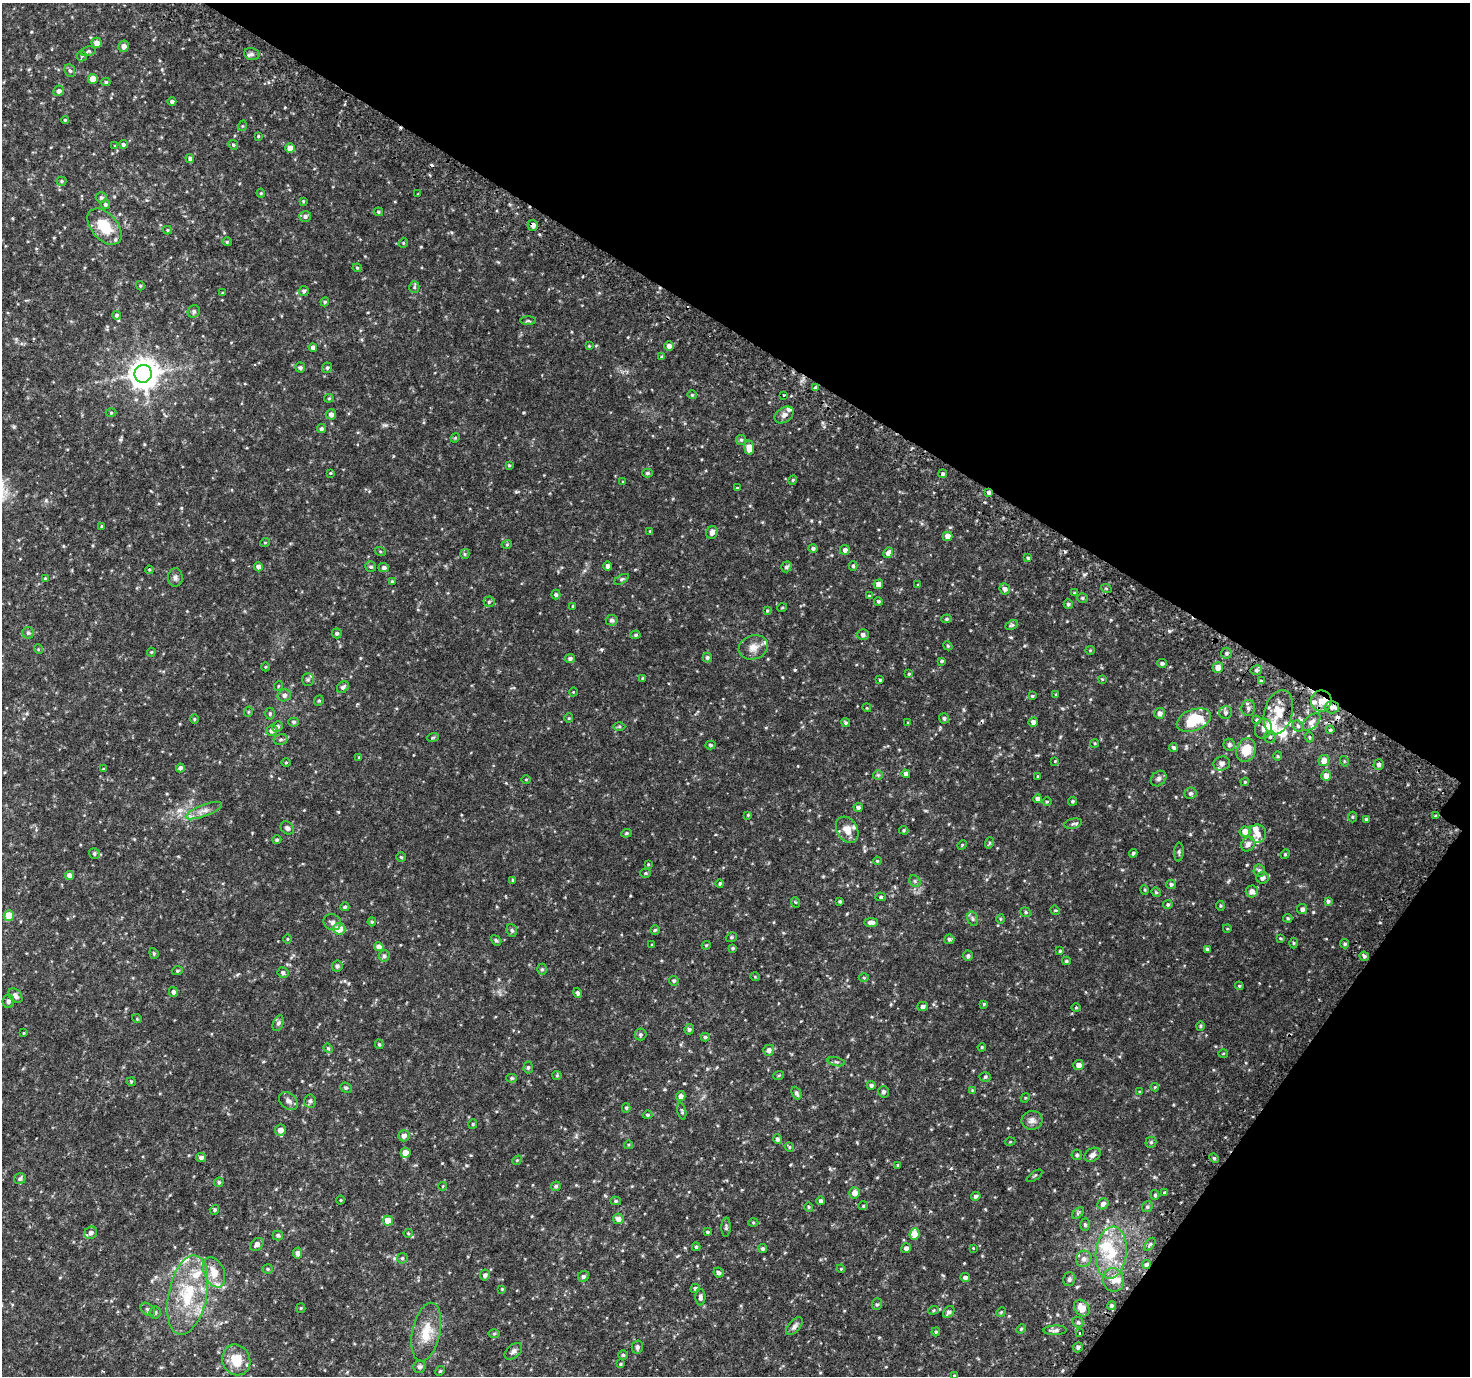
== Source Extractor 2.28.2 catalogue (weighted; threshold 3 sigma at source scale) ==
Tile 8 of 4 x 4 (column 4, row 2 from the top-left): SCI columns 4457-5924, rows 3064-4437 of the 5987 x 6056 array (HDU 1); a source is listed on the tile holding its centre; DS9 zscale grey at full resolution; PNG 1472 x 1378 px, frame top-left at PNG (2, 3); each listed source drawn as its Kron ellipse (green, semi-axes under 4 px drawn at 4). Shown black and unused: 30% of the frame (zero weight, under 2 of 3 exposures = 3% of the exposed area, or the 3 px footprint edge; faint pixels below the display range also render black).
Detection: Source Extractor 2.28.2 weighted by HDU 2 'WHT'; one run over the whole footprint, this tile lists its part. Background 0.0386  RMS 0.0071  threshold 0.0318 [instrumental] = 3 sigma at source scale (4.5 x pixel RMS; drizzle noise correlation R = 1.50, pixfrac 1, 0.0396/0.0396 arcsec/px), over >= 5 px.
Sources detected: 434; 4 cosmic-ray / hot-pixel residue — neither listed nor drawn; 22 inside a brighter listed object's ellipse — not listed separately; the other 408 listed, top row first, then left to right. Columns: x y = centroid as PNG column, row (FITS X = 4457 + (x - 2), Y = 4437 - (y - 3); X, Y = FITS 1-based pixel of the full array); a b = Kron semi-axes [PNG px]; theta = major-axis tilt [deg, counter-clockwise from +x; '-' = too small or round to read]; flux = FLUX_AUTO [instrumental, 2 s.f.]
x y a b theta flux
97 43 5 5 - 2.7
124 46 5 5 - 2.9
88 51 7 4 12 1.1
252 54 8 6 -15 2.1
82 56 5 5 - 0.84
70 70 6 5 - 1.2
93 79 5 5 - 5.7
106 82 4 4 - 1.1
59 91 5 5 - 2
172 101 4 4 - 1.8
65 120 4 4 - 0.74
242 126 5 3 - 0.64
258 136 3 3 - 0.56
123 145 4 4 - 1.4
233 145 5 4 - 0.88
115 146 4 4 - 0.57
290 148 5 4 - 5.4
190 158 4 4 - 1.6
62 181 5 4 - 0.87
261 193 4 4 - 0.67
418 194 2 2 - 0.41
101 197 5 5 - 1.3
303 201 4 4 - 0.62
105 204 5 4 - 1.2
378 212 5 4 - 0.91
305 216 6 5 - 1.6
533 225 5 5 - 2.6
105 227 21 13 -49 18
168 230 4 4 - 0.72
227 242 4 4 - 0.7
403 243 5 3 - 0.58
357 268 4 4 - 0.72
140 286 4 3 - 0.72
414 287 5 5 - 1
304 291 5 5 - 1.4
222 293 4 2 - 0.5
325 302 4 4 - 0.77
194 311 6 6 - 1.4
117 315 4 4 - 1.2
528 321 8 3 0 0.87
589 346 4 4 - 0.57
669 346 5 5 - 2.6
313 348 4 4 - 2.1
662 357 4 4 - 1
300 368 5 5 - 1.4
327 368 5 5 - 1
143 374 9 8 - 860
815 387 3 3 - 1.6
692 395 4 4 - 0.74
784 395 3 3 - 0.68
329 398 5 4 - 0.68
111 412 5 3 - 0.58
331 414 5 5 - 2.5
784 415 10 7 35 2.8
321 429 4 4 - 1.4
455 438 5 4 - 0.62
741 440 5 5 - 1
749 448 7 5 -85 7.7
509 465 4 4 - 0.67
331 473 4 3 - 0.57
647 473 5 4 - 1
943 474 4 4 - 1.1
793 480 4 4 - 0.67
623 482 3 3 - 0.76
737 488 3 3 - 0.66
989 493 4 4 - 1.6
101 526 4 3 - 0.46
650 531 3 3 - 0.51
712 532 6 5 - 2.9
948 536 5 4 - 4.5
265 542 5 3 - 0.54
507 544 5 3 - 0.57
813 548 5 4 - 1.3
845 550 5 4 - 2.3
380 551 5 3 - 0.7
888 553 5 4 - 2.8
465 554 5 4 - 0.85
1028 558 4 4 - 1
608 566 4 4 - 1.9
853 566 5 4 - 1.1
258 567 4 4 - 2.6
371 567 5 5 - 1.2
786 567 5 5 - 1.5
384 568 5 4 - 1.8
149 570 4 4 - 0.71
175 577 9 7 -87 2.4
45 578 3 3 - 0.58
622 579 8 3 30 0.85
392 581 4 3 - 0.63
878 584 5 4 - 3.3
918 585 4 4 - 0.55
1106 588 5 3 - 0.75
1005 589 6 5 - 2.1
1075 593 4 3 - 0.71
556 595 5 4 - 1.3
869 596 4 4 - 0.78
1082 598 5 4 - 1.1
878 601 4 4 - 1
489 602 5 5 - 1.1
1068 604 5 4 - 1.2
573 606 4 3 - 0.88
782 608 5 3 - 0.6
767 611 4 3 - 0.64
947 619 5 4 - 0.91
612 620 6 5 - 1.1
1012 625 7 4 26 1
28 633 6 6 - 1.3
337 633 5 5 - 1.2
636 635 5 4 - 0.94
863 635 6 5 - 2.3
948 646 4 3 - 0.58
753 647 15 12 20 5.9
38 649 5 3 - 0.51
1090 650 4 4 - 0.64
151 652 4 4 - 0.62
1226 653 5 5 - 1.2
570 658 5 4 - 1.6
707 658 5 4 - 1.3
942 661 4 3 - 1
1162 663 5 4 - 1.5
266 667 4 3 - 0.56
1218 667 5 5 - 5
1256 670 6 4 15 1.4
909 674 4 3 - 0.71
643 678 4 3 - 0.63
1102 679 4 4 - 0.53
308 680 6 5 - 1.3
880 680 3 3 - 0.74
1261 681 4 4 - 0.97
278 686 5 3 - 0.52
343 687 6 5 - 1.6
573 692 4 3 - 0.48
1056 694 4 3 - 0.53
284 695 7 6 - 2.1
1032 696 4 4 - 0.72
319 701 5 4 - 0.88
1321 701 10 10 - 16
1332 707 7 6 - 3.1
867 708 4 3 - 0.55
1248 708 8 7 - 1.9
248 712 5 3 - 0.53
1225 712 6 6 - 1.7
1278 712 23 14 75 13
1159 713 5 5 - 2.7
270 714 6 5 - 0.86
569 718 5 3 - 0.52
944 718 5 5 - 1.3
194 719 5 3 - 0.62
1194 720 18 10 21 28
1256 720 4 3 - 0.73
294 722 5 4 - 1.1
1033 722 4 4 - 2.5
1311 722 11 6 43 3.3
845 723 5 4 - 1.1
908 723 4 3 - 0.57
277 726 5 5 - 1.4
619 726 6 4 1 0.83
1298 726 6 5 - 1.1
1263 729 10 8 68 2.8
1330 730 4 3 - 0.85
272 731 5 5 - 2.6
433 737 6 3 20 0.76
1270 737 6 5 - 1.4
1309 737 5 3 - 0.64
281 739 7 5 17 1.2
1095 743 4 3 - 0.6
710 745 5 4 - 1
1229 745 6 6 - 1.6
1174 747 4 4 - 1.2
1246 750 12 9 71 12
1278 756 4 4 - 0.68
359 757 4 3 - 0.51
1324 760 5 5 - 4.6
1055 761 3 3 - 0.49
1344 761 5 3 - 0.65
286 763 5 3 - 0.54
1222 764 8 7 - 2.2
1378 765 5 5 - 1.9
180 768 4 4 - 1.7
103 769 4 3 - 0.54
906 774 4 4 - 2.5
878 775 5 5 - 0.87
1038 776 4 3 - 0.54
1326 776 5 5 - 3.7
526 779 4 3 - 0.51
1159 779 9 6 45 1.9
1245 782 4 4 - 0.64
1190 793 6 6 - 1.6
1037 799 4 4 - 2.1
1072 801 5 4 - 0.82
1047 802 4 3 - 0.59
858 807 4 4 - 1.8
204 811 19 6 21 4.3
748 815 4 3 - 0.59
1435 816 4 3 - 0.57
1352 817 5 3 - 0.69
1366 819 4 3 - 1.2
1073 824 9 5 12 1.4
287 828 7 6 - 1.8
847 830 14 10 -60 6.3
904 830 5 4 - 0.73
1245 832 5 5 - 6
626 833 5 4 - 0.81
1258 834 9 8 - 4.7
277 840 4 4 - 0.93
989 843 6 3 71 0.84
1248 844 8 6 55 2.8
962 845 5 4 - 0.58
1179 852 9 4 88 1.3
94 853 5 5 - 1.2
1133 853 4 3 - 1.1
1285 854 5 4 - 0.71
401 857 4 4 - 0.77
877 861 4 3 - 0.63
648 864 4 3 - 0.58
1259 871 6 6 - 1.6
645 873 5 4 - 0.94
69 876 5 4 - 3.6
1262 878 6 6 - 2.9
513 880 4 4 - 0.85
915 881 6 5 - 1
720 884 4 3 - 0.86
1171 884 5 4 - 1.6
1145 890 5 3 - 0.58
1252 891 6 6 - 3.5
1156 892 5 4 - 0.7
881 897 5 4 - 1.1
840 901 3 3 - 0.97
1328 901 4 3 - 1.4
795 902 5 3 - 0.52
1168 904 4 4 - 1.1
1220 906 5 3 - 0.7
345 907 4 4 - 0.93
1302 909 5 5 - 2.1
1055 910 5 4 - 0.71
1026 912 5 4 - 0.93
9 915 5 5 - 9
1288 918 4 3 - 0.84
973 919 7 5 -73 1.2
1000 919 5 3 - 0.61
332 922 9 8 - 2.4
372 922 4 4 - 0.78
871 922 7 4 0 2.4
1227 928 4 3 - 0.48
339 929 6 6 - 9.2
512 930 7 5 -69 1.1
655 930 5 4 - 0.82
731 937 6 4 21 0.95
1280 938 4 3 - 0.61
287 939 4 3 - 0.54
949 939 5 5 - 1.3
496 940 6 4 -40 1.2
1293 943 5 3 - 0.71
1345 944 5 4 - 0.93
652 945 3 3 - 0.54
706 945 4 4 - 0.65
379 947 4 4 - 3
733 948 4 3 - 0.83
1207 949 3 3 - 1.2
1060 951 4 3 - 0.69
154 953 5 4 - 0.83
384 956 5 5 - 1.7
968 956 5 5 - 1.4
1364 956 5 4 - 1.3
1066 961 4 4 - 0.83
337 966 5 5 - 1.5
542 969 5 5 - 1.1
177 971 5 3 - 0.65
283 973 5 5 - 1.6
755 977 5 3 - 0.58
864 978 5 3 - 0.67
674 981 5 4 - 1
1239 986 4 4 - 0.68
173 992 5 4 - 1.7
577 993 5 4 - 1.5
15 996 8 5 -47 2.4
8 1001 6 6 - 1.4
984 1004 4 4 - 0.76
923 1006 5 4 - 1.9
1076 1008 5 3 - 0.63
137 1019 5 3 - 0.54
278 1023 8 5 68 1.6
1200 1026 4 4 - 0.67
689 1029 5 4 - 1.2
24 1033 4 3 - 0.45
640 1035 6 6 - 1.4
705 1037 4 4 - 1.1
379 1044 5 4 - 0.89
982 1047 4 3 - 0.69
328 1048 5 4 - 0.75
769 1050 5 5 - 2.6
1223 1053 5 3 - 0.55
836 1062 9 3 -13 1.2
1078 1065 5 5 - 3.8
528 1067 6 4 87 1.2
557 1075 5 4 - 0.76
779 1075 5 3 - 0.65
985 1077 5 5 - 1.1
512 1078 5 4 - 1.1
131 1082 4 4 - 0.7
871 1085 4 4 - 1.5
1155 1087 4 4 - 0.64
346 1088 6 5 - 1.2
972 1090 4 4 - 0.54
883 1092 5 5 - 1.4
1140 1092 4 3 - 0.63
796 1093 7 4 -64 1.6
681 1096 5 4 - 2.6
1025 1098 5 4 - 0.59
288 1101 11 7 -40 2.6
310 1101 7 5 -87 1.4
626 1108 5 4 - 0.87
682 1111 8 4 -78 1
647 1115 5 4 - 0.94
1032 1120 10 9 - 3.3
473 1124 5 4 - 0.68
280 1130 5 5 - 4.1
404 1136 5 5 - 2.6
778 1139 5 4 - 1.3
1010 1142 5 3 - 0.53
1151 1142 5 5 - 1.2
628 1145 4 3 - 0.59
789 1147 5 4 - 0.77
405 1153 5 5 - 5.5
1077 1155 5 5 - 1.3
1092 1155 8 6 34 2.7
201 1157 5 4 - 2
1214 1158 5 4 - 0.93
517 1160 5 4 - 0.77
898 1165 4 4 - 0.57
1035 1176 9 2 36 0.7
20 1179 6 5 - 1.3
219 1182 5 4 - 1.2
443 1186 4 3 - 0.46
556 1186 5 4 - 1.2
1165 1192 4 3 - 1
855 1193 5 5 - 4.9
1155 1195 5 4 - 0.93
976 1196 5 4 - 1.5
340 1200 4 3 - 0.49
616 1201 5 4 - 0.96
821 1201 4 4 - 1.2
1103 1204 6 5 - 2.4
863 1206 5 3 - 0.61
809 1207 5 4 - 0.74
1147 1207 6 5 - 1.1
214 1210 5 4 - 1
1078 1213 7 4 46 1.1
618 1219 5 5 - 3.3
388 1221 5 5 - 9.2
753 1222 5 3 - 0.59
1085 1225 6 5 - 1.3
726 1227 9 4 90 1.4
707 1232 4 3 - 0.83
91 1233 6 6 - 2.2
408 1233 4 4 - 0.72
914 1234 6 5 - 10
278 1235 5 5 - 1.3
257 1244 7 5 41 2.5
1150 1244 7 4 54 1
696 1247 4 3 - 1
906 1248 5 4 - 1.9
973 1248 3 2 - 0.47
763 1249 4 4 - 1.3
297 1253 5 4 - 2.3
1111 1253 26 15 84 23
402 1258 5 5 - 0.96
1084 1259 8 7 - 2.8
1146 1264 4 4 - 1.7
268 1269 5 4 - 0.95
841 1269 4 3 - 0.53
214 1272 16 10 -67 8.6
718 1273 5 4 - 1.4
485 1275 5 5 - 1.7
583 1276 6 5 - 1.6
965 1277 5 4 - 2.1
1069 1279 7 6 - 1.5
1113 1280 12 10 -79 5.5
695 1288 5 4 - 1.3
502 1289 4 3 - 0.6
188 1295 40 19 78 35
700 1297 8 5 -89 2
877 1304 6 5 - 1.1
1111 1306 4 4 - 1.3
301 1308 5 4 - 0.74
1082 1308 9 7 -51 6.6
148 1309 8 5 -38 1.6
933 1310 5 4 - 0.77
155 1312 6 5 - 1.4
949 1312 6 5 - 1.8
1001 1312 5 4 - 0.63
1078 1322 6 5 - 1.1
794 1326 11 6 49 2
1021 1329 5 4 - 0.77
1055 1330 11 5 1 2
426 1332 30 14 78 15
936 1332 5 4 - 0.89
1079 1333 3 2 - 0.74
494 1334 6 4 1 0.76
637 1347 6 5 - 1.6
1078 1347 5 4 - 1.3
513 1351 10 6 42 2.2
623 1355 4 4 - 0.95
236 1360 15 14 - 13
620 1364 3 3 - 0.67
420 1367 6 6 - 1.7
440 1371 5 4 - 0.67
954 1376 4 3 - 0.55
Overlapping masked pixels (flux is a lower limit): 6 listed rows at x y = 533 225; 989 493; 1321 701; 1332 707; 1194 720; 1146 1264
Isophote crosses this tile's border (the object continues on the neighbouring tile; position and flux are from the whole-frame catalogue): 1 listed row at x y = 954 1376